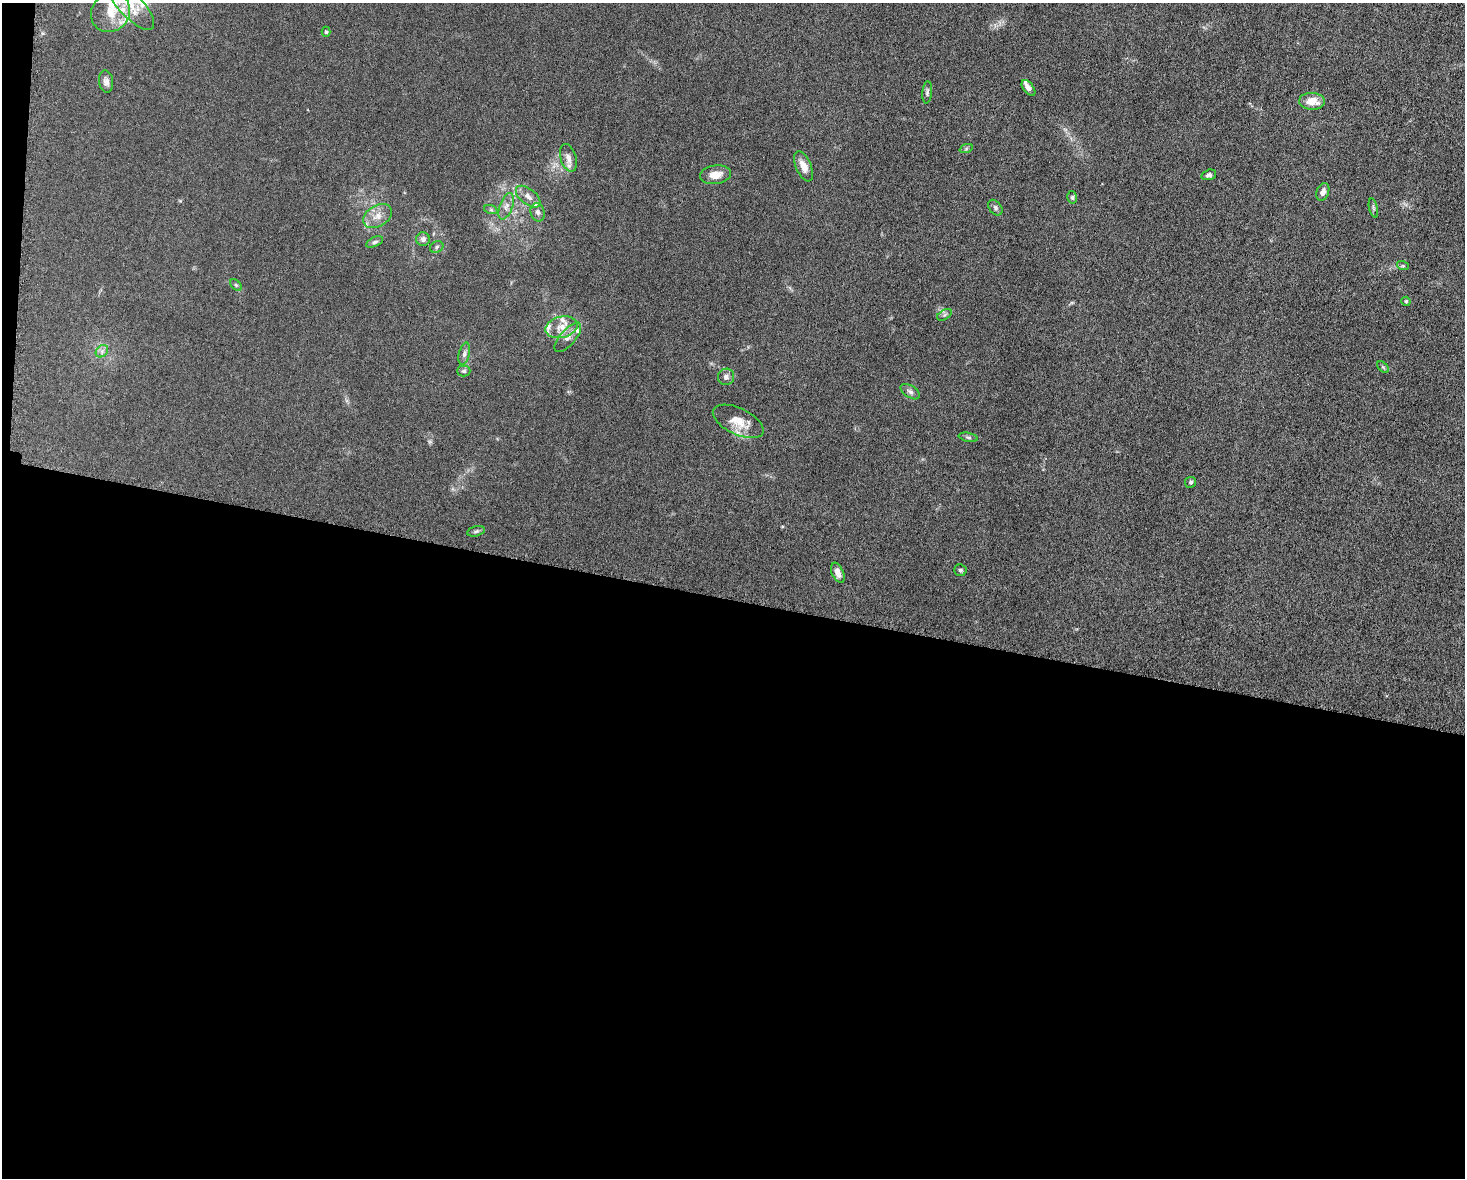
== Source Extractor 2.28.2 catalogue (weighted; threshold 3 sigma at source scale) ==
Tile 10 of 3 x 4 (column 1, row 4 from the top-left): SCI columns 231-1693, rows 8-1183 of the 4746 x 4719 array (HDU 1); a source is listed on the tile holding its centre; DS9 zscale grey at full resolution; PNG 1467 x 1180 px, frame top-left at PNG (2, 3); each listed source drawn as its Kron ellipse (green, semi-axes under 4 px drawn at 4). Shown black and unused: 50% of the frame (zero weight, under 5 of 10 exposures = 2% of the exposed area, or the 3 px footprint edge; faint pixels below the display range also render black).
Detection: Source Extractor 2.28.2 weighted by HDU 2 'WHT'; one run over the whole footprint, this tile lists its part. Background 0.0231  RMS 0.0021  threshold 0.00861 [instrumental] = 3 sigma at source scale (4.09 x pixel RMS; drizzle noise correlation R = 1.36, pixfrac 0.8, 0.05/0.05 arcsec/px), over >= 5 px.
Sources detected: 49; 7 inside a brighter listed object's ellipse — not listed separately; the other 42 listed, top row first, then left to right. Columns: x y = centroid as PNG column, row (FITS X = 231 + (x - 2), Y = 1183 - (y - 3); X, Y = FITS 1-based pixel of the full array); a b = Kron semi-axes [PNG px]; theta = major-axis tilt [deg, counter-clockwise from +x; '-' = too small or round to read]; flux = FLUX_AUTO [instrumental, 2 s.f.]
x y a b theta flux
130 5 32 12 -47 4.5
111 12 20 18 46 4.1
326 32 5 4 - 0.27
106 82 11 7 -83 0.82
1028 88 9 5 -51 0.85
927 92 11 5 84 0.47
1312 101 13 8 -3 2.7
966 149 7 4 19 0.29
568 158 14 7 -74 1.4
803 166 16 7 -66 2
715 175 15 9 7 2.2
1209 175 8 5 16 0.51
1323 192 9 6 70 0.88
528 197 14 7 -38 1.3
1072 197 6 5 - 0.33
506 206 14 6 70 1.1
995 208 9 6 -52 0.47
1373 208 10 4 -77 0.39
491 210 7 4 -19 0.31
538 212 9 7 -75 0.72
378 216 15 10 31 2
423 239 7 7 - 0.7
375 242 9 4 25 0.45
437 247 7 5 25 0.42
1403 266 6 4 -18 0.26
236 285 7 4 -45 0.33
1406 301 4 4 - 0.29
944 315 8 4 31 0.45
561 327 16 10 14 2.6
568 337 18 7 49 1.4
102 351 7 5 46 0.56
464 354 11 5 76 0.6
1383 367 7 4 -44 0.27
464 371 6 5 - 0.35
726 377 8 8 - 0.72
910 392 11 6 -32 0.62
738 421 27 13 -26 3.6
968 437 9 4 -11 0.38
1191 482 5 5 - 0.39
476 531 9 5 14 0.4
960 570 6 6 - 0.37
838 573 11 5 -66 1.2
Isophote crosses this tile's border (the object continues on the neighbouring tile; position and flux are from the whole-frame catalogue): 1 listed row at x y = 130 5